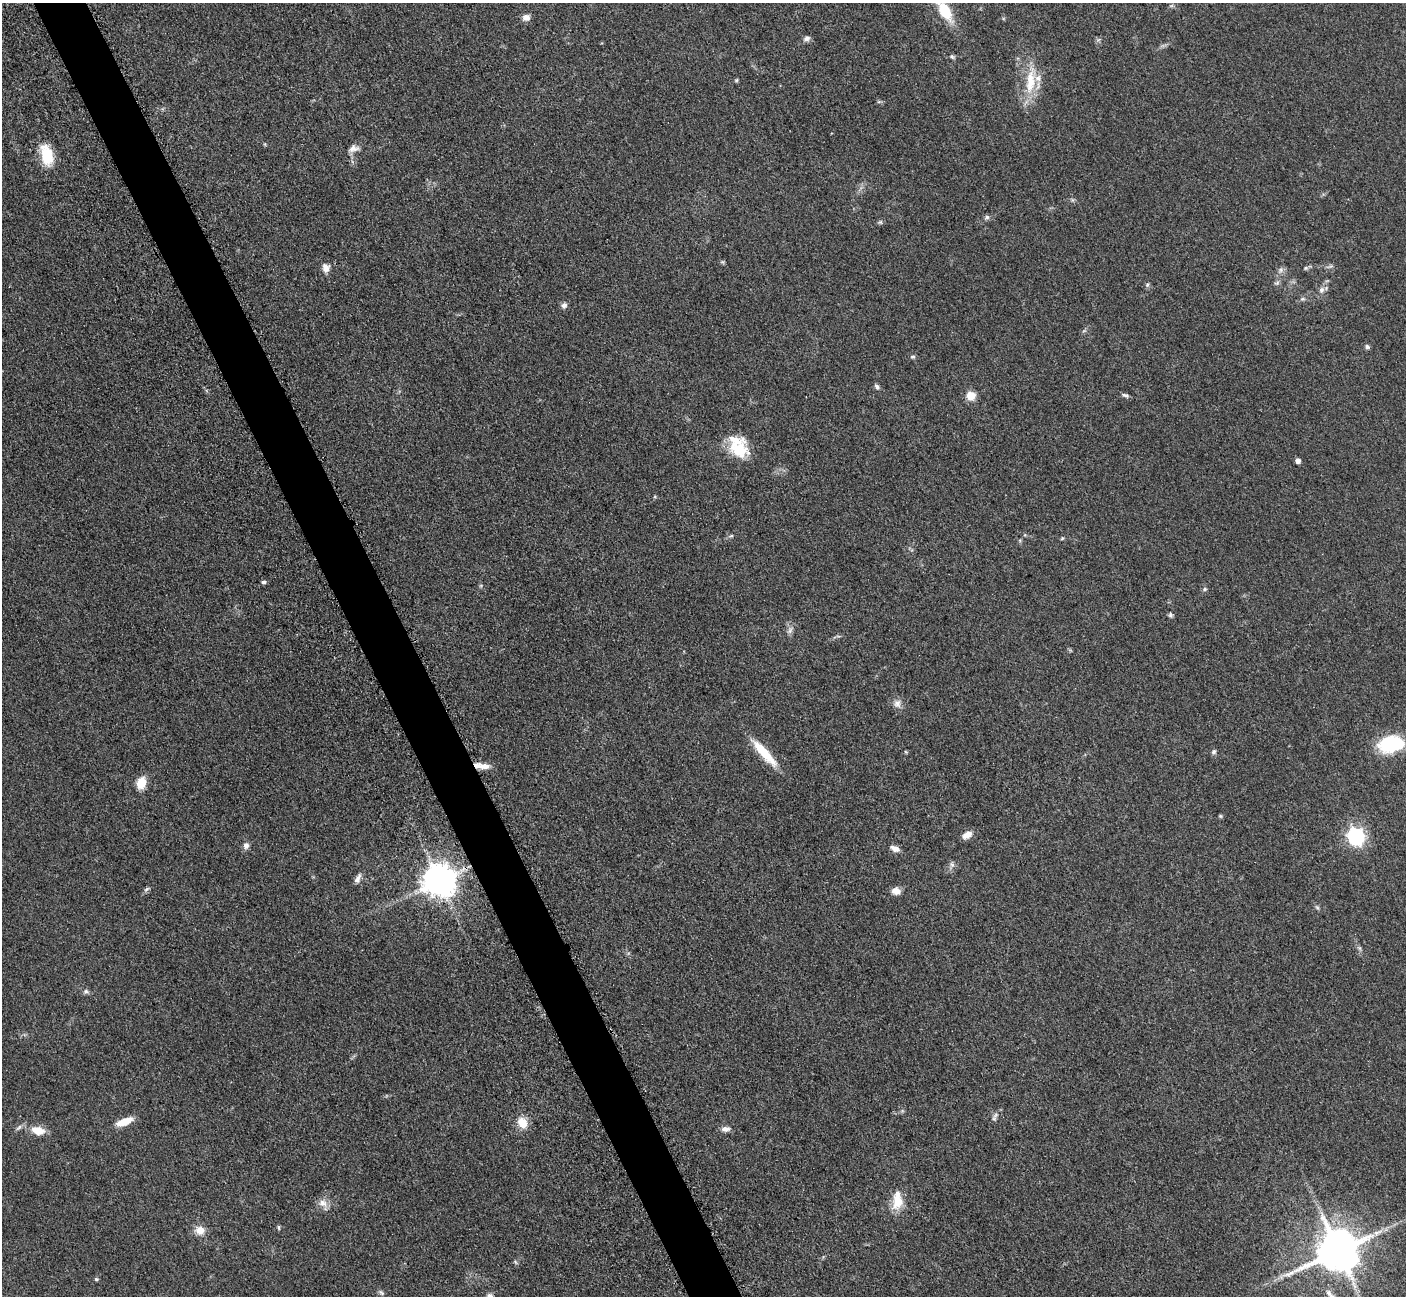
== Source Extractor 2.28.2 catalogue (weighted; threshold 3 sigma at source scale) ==
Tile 11 of 4 x 4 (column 3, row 3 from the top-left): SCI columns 2874-4277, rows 1484-2777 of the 5700 x 5663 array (HDU 1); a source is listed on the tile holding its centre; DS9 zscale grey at full resolution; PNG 1408 x 1298 px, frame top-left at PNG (2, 3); no overlay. Shown black and unused: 4% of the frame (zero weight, under 3 of 5 exposures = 3% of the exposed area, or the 3 px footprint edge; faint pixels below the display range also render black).
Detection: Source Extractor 2.28.2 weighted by HDU 2 'WHT'; one run over the whole footprint, this tile lists its part. Background 0.0531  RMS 0.0059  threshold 0.0264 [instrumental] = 3 sigma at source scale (4.5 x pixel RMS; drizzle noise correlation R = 1.50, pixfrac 1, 0.05/0.05 arcsec/px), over >= 5 px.
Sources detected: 70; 4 inside a brighter listed object's ellipse — not listed separately; the other 66 listed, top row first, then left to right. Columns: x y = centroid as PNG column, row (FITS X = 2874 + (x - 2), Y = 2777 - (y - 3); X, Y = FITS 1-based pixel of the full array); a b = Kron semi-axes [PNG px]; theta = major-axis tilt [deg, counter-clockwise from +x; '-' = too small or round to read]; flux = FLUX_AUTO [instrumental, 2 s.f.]
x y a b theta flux
945 11 21 10 -59 21
526 17 9 7 -2 3.3
807 38 9 7 32 2
952 56 7 4 -62 1
736 80 5 5 - 0.71
1030 81 40 13 85 19
879 102 6 4 -18 0.81
354 148 14 10 10 3.6
47 155 25 13 -76 17
987 217 6 6 - 1.3
880 222 6 5 - 0.97
1331 266 7 4 33 1
326 268 12 9 -76 3.7
1306 268 5 5 - 0.85
1281 270 7 6 - 1.6
1277 283 6 5 - 1.2
1147 285 6 5 - 1.1
1322 290 9 7 75 2.4
1302 299 7 5 11 1.1
564 305 6 6 - 2.4
1367 347 7 5 -57 1.3
913 357 7 5 -12 1
877 387 6 5 - 1.6
1125 395 10 4 -22 1.4
971 396 6 6 - 16
739 450 26 24 55 19
1297 461 4 4 - 3
731 536 6 3 19 0.78
1062 538 5 4 - 0.64
263 582 5 4 - 1.5
1205 589 7 4 28 1
1171 615 6 6 - 1.1
790 630 11 5 72 2.2
897 704 11 10 - 3.4
1391 744 27 17 8 35
906 752 5 3 - 0.54
1214 752 7 6 - 1.2
764 753 39 9 -48 17
484 766 15 8 -2 5.3
141 783 10 8 72 12
1220 816 5 5 - 0.73
967 835 11 7 29 4.6
1356 836 8 8 - 130
246 846 8 7 - 2.4
895 849 12 6 -24 3.5
952 865 7 5 -43 1.4
358 878 13 6 61 2.8
439 881 10 10 - 1100
146 889 8 5 28 1.2
896 891 11 8 -12 4.2
1317 908 6 4 -2 0.89
86 991 7 6 - 1.4
995 1115 7 4 70 1.3
124 1122 18 7 20 9.4
522 1123 13 11 -53 8
19 1127 11 4 45 1.6
726 1129 11 6 3 2.9
38 1131 18 10 -12 7.6
898 1201 20 13 79 11
323 1203 12 10 -20 4.3
279 1228 7 3 -89 0.79
200 1230 12 10 -6 5.8
1338 1251 14 13 - 1800
96 1279 5 4 - 0.82
381 1293 9 5 -49 1.2
489 1296 8 8 - 2.7
Isophote crosses this tile's border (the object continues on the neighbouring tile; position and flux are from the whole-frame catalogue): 2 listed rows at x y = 945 11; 489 1296